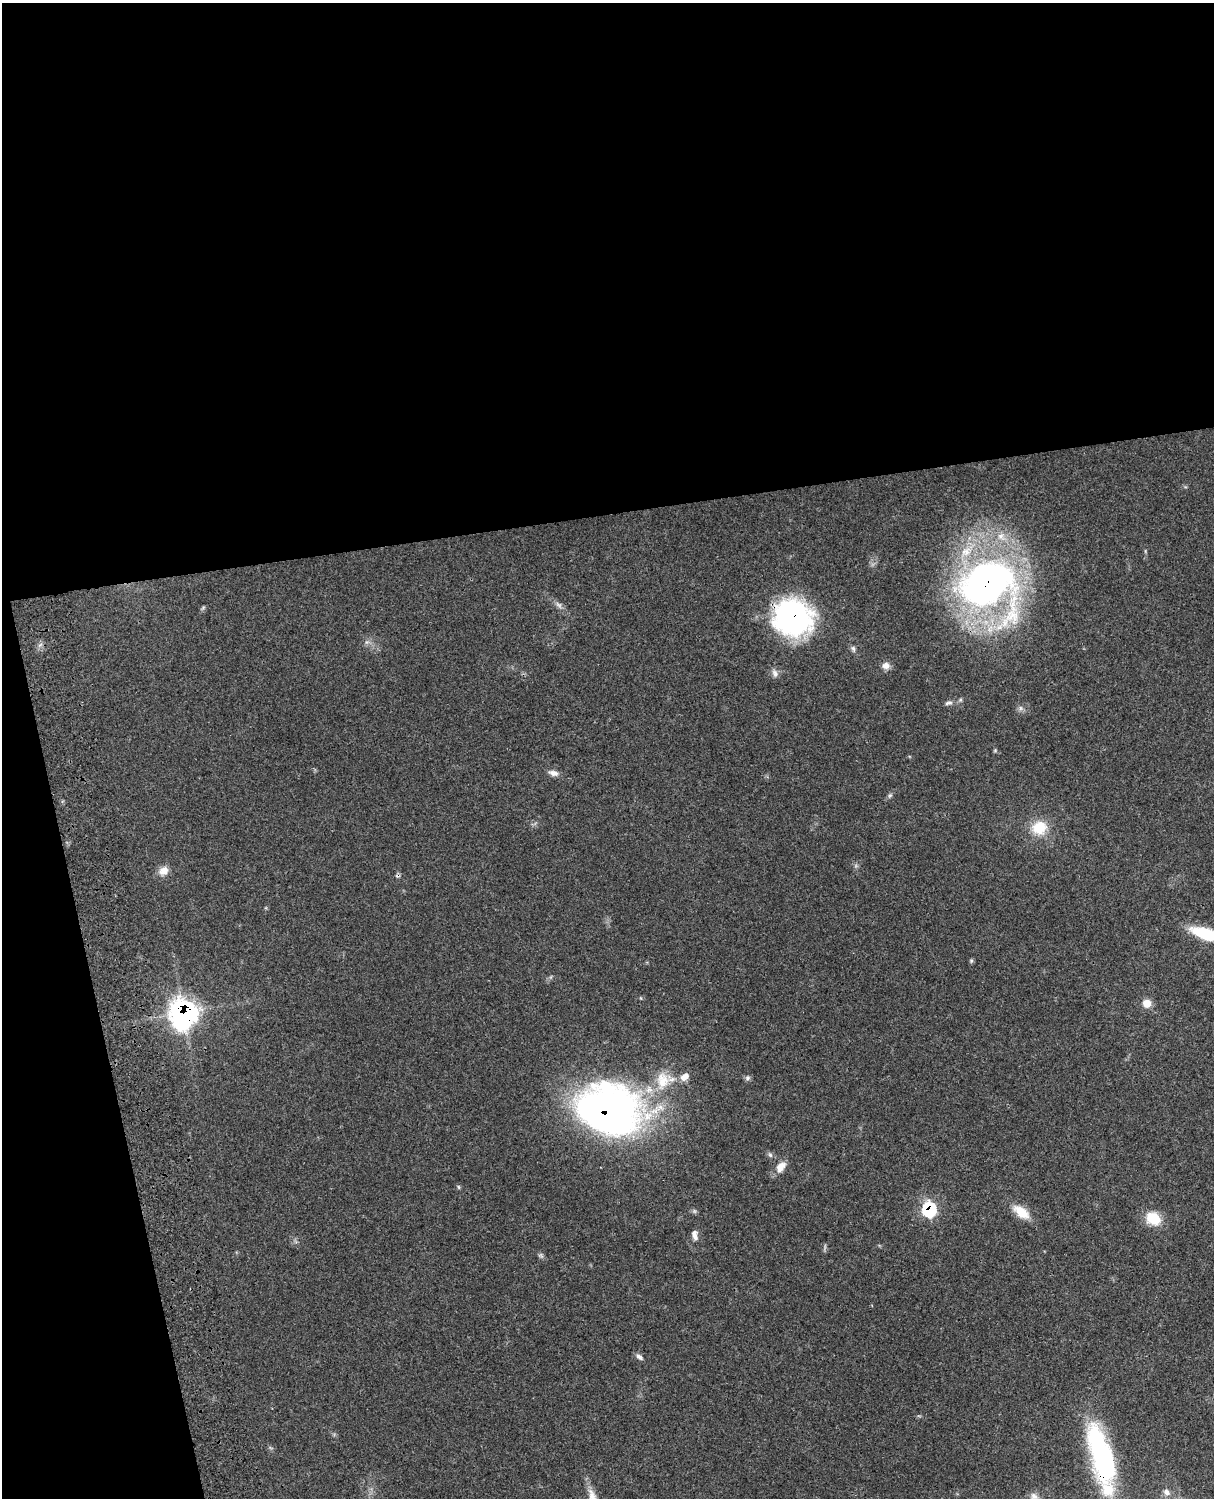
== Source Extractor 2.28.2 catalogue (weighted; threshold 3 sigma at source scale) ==
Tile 1 of 4 x 3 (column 1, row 1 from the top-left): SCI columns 122-1333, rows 3268-4763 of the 5088 x 4924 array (HDU 1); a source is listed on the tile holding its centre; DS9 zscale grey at full resolution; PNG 1216 x 1500 px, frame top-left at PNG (2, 3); no overlay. Shown black and unused: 39% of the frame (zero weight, under 3 of 4 exposures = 6% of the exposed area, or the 3 px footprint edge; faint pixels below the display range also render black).
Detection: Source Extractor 2.28.2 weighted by HDU 2 'WHT'; one run over the whole footprint, this tile lists its part. Background 0.109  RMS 0.0066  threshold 0.0298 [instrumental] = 3 sigma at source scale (4.5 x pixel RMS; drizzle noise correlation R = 1.50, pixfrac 1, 0.05/0.05 arcsec/px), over >= 5 px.
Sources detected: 40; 1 inside a brighter object's white glare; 1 cosmic-ray / hot-pixel residue — not listed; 2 inside a brighter listed object's ellipse — not listed separately; the other 36 listed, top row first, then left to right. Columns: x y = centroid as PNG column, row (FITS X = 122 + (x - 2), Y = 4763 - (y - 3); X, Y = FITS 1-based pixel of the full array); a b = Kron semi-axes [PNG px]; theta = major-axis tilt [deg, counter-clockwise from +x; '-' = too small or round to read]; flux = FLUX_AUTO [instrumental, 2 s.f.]
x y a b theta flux
1001 536 13 11 -79 7.9
987 585 53 48 -4 390
559 605 11 6 -30 2.6
203 608 7 4 46 1
793 618 34 30 -17 160
367 642 6 6 - 1.9
853 649 9 5 -74 1.7
886 665 10 8 7 3.9
775 673 12 7 -65 2.9
948 703 11 5 10 2.3
1020 708 7 6 - 1.9
995 750 5 5 - 0.8
553 773 14 7 -16 3.6
890 796 7 5 30 1.3
1039 828 17 15 23 18
163 871 14 11 27 5.8
1206 934 27 10 -18 36
971 961 5 5 - 0.96
1147 1003 8 8 - 7.8
183 1013 13 12 - 380
685 1077 12 8 37 5.7
747 1078 7 7 - 1.6
663 1080 29 21 77 24
605 1115 53 35 -24 390
770 1155 8 5 -62 1.5
781 1167 15 9 53 6.9
459 1187 6 4 -88 0.85
929 1210 8 7 - 74
1021 1212 23 12 -38 12
1153 1218 16 13 -27 17
695 1235 13 7 -81 3.8
541 1255 8 5 -24 1.4
639 1357 10 6 -33 2.3
1102 1456 65 22 -74 120
1166 1492 11 8 -44 4
1034 1496 11 9 -49 3.8
Overlapping masked pixels (flux is a lower limit): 6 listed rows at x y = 987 585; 793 618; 183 1013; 605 1115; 929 1210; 1102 1456
Isophote crosses this tile's border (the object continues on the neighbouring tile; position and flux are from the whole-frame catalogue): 2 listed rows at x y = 1206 934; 1034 1496